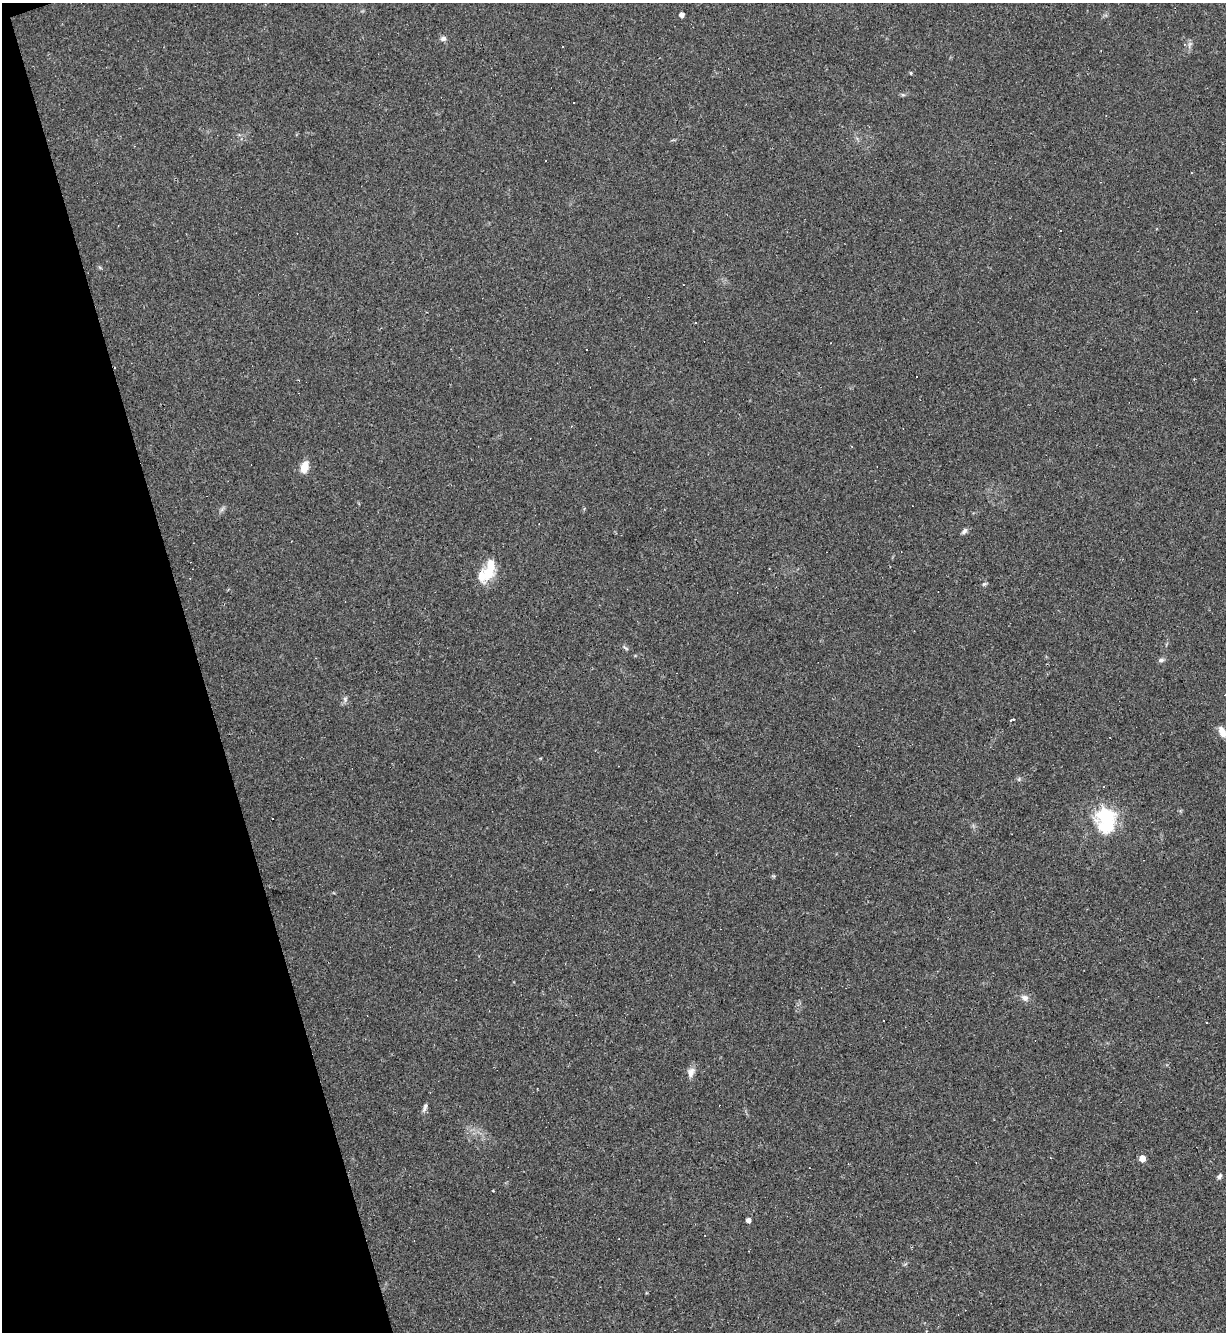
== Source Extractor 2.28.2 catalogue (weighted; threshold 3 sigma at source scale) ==
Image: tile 5 of 4 x 4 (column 1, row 2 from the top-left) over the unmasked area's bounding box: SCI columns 146-1369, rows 2663-3992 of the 5310 x 5323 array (HDU 1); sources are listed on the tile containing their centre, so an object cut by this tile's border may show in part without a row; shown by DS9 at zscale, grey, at full resolution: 1 PNG px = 1 image px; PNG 1228 x 1334 px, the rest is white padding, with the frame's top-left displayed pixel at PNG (2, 3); no overlay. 16% of this frame is shown black and not used: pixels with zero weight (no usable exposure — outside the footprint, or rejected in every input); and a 3 px margin inside the footprint's outer edge (the drizzle kernel's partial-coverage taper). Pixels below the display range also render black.
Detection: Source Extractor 2.28.2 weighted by HDU 2 'WHT'; one run over the whole footprint, this tile lists its part. Background 0.0585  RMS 0.0068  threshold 0.0307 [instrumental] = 3 sigma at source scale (4.5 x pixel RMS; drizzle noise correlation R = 1.50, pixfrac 1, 0.05/0.05 arcsec/px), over >= 5 px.
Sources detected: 36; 1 inside a brighter object's white glare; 7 cosmic-ray / hot-pixel residue — not listed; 1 inside a brighter listed object's ellipse — not listed separately; the other 27 listed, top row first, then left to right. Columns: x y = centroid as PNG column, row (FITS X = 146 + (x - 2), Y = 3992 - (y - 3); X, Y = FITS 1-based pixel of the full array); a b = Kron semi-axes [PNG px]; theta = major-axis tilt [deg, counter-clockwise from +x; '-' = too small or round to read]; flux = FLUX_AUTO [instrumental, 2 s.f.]
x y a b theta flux
682 15 4 4 - 3.6
443 39 8 6 2 1.9
1184 44 4 3 - 0.52
562 47 2 2 - 0.62
911 73 4 3 - 0.77
903 95 6 4 -18 0.97
1192 173 3 2 - 0.45
1060 230 3 3 - 1.5
695 323 3 2 - 0.76
586 350 3 3 - 3.1
305 466 11 7 72 9.2
964 531 9 5 46 1.9
490 568 31 11 73 16
190 578 3 2 - 0.49
1161 660 8 5 27 1.8
345 699 8 5 -80 1.6
1012 720 5 3 - 2.7
1222 732 13 7 -63 5.5
1105 816 28 21 -40 34
1025 998 9 7 -27 3
1207 1023 3 2 - 0.68
691 1072 13 8 75 4.2
425 1107 12 4 70 1.9
1142 1158 5 4 - 8
1219 1176 7 5 43 1.5
493 1190 3 2 - 0.62
748 1220 4 4 - 3.5